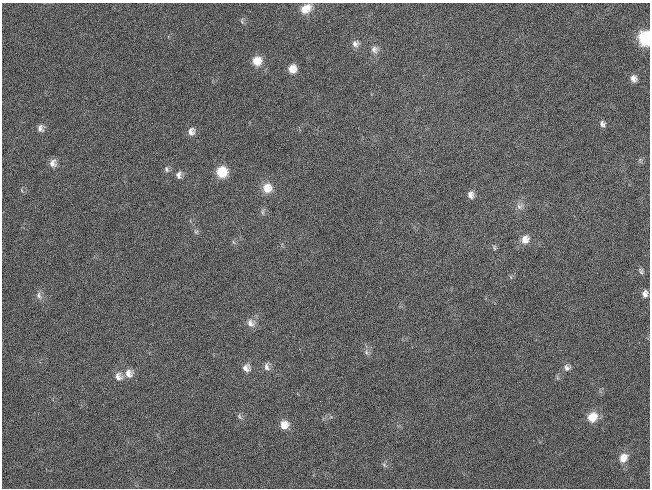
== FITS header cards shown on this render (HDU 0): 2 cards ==
NAXIS1  =                  648 / length of data axis 1
NAXIS2  =                  486 / length of data axis 2

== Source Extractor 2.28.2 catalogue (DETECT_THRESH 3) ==
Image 648 x 486 px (HDU 0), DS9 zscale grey, 1 PNG px = 1 image px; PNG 652 x 490 px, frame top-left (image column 1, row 486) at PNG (2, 3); no overlay
Background 119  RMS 26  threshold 79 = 3 sigma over >= 5 px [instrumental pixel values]
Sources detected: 38; all 38 listed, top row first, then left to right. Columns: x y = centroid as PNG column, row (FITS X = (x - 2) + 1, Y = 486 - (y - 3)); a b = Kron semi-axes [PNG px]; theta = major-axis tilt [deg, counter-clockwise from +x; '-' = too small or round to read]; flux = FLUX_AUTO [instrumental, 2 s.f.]
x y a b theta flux
308 7 12 10 -76 14000
304 9 12 9 -78 15000
242 21 9 4 -78 3100
645 38 11 9 -87 96000
355 44 9 8 - 8200
374 49 11 9 -59 9500
257 61 11 10 - 23000
292 69 9 8 - 17000
634 78 8 7 - 8400
602 124 8 6 -71 5500
40 128 9 8 - 7900
191 131 10 9 - 10000
53 163 9 8 - 11000
166 169 8 6 -80 4400
222 172 10 10 - 46000
179 175 9 7 83 7400
267 188 12 12 - 22000
471 195 9 7 -84 8500
520 206 11 8 13 8500
263 212 9 4 90 3600
196 232 6 5 - 3200
525 239 12 10 60 15000
494 247 8 5 -73 2900
641 271 9 5 -63 3900
645 294 8 6 82 7700
39 295 11 7 -73 7100
251 323 12 10 -40 12000
366 352 8 5 -72 5000
267 367 11 7 -76 7500
246 368 10 10 - 11000
567 368 9 8 - 6900
129 373 11 11 - 15000
118 376 12 10 -62 12000
239 417 8 5 -53 3900
592 417 11 10 - 29000
284 425 10 10 - 18000
623 458 12 9 57 19000
384 465 7 5 -46 3500
At the frame edge (FLAGS 8, measured only in part): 1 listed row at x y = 645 38